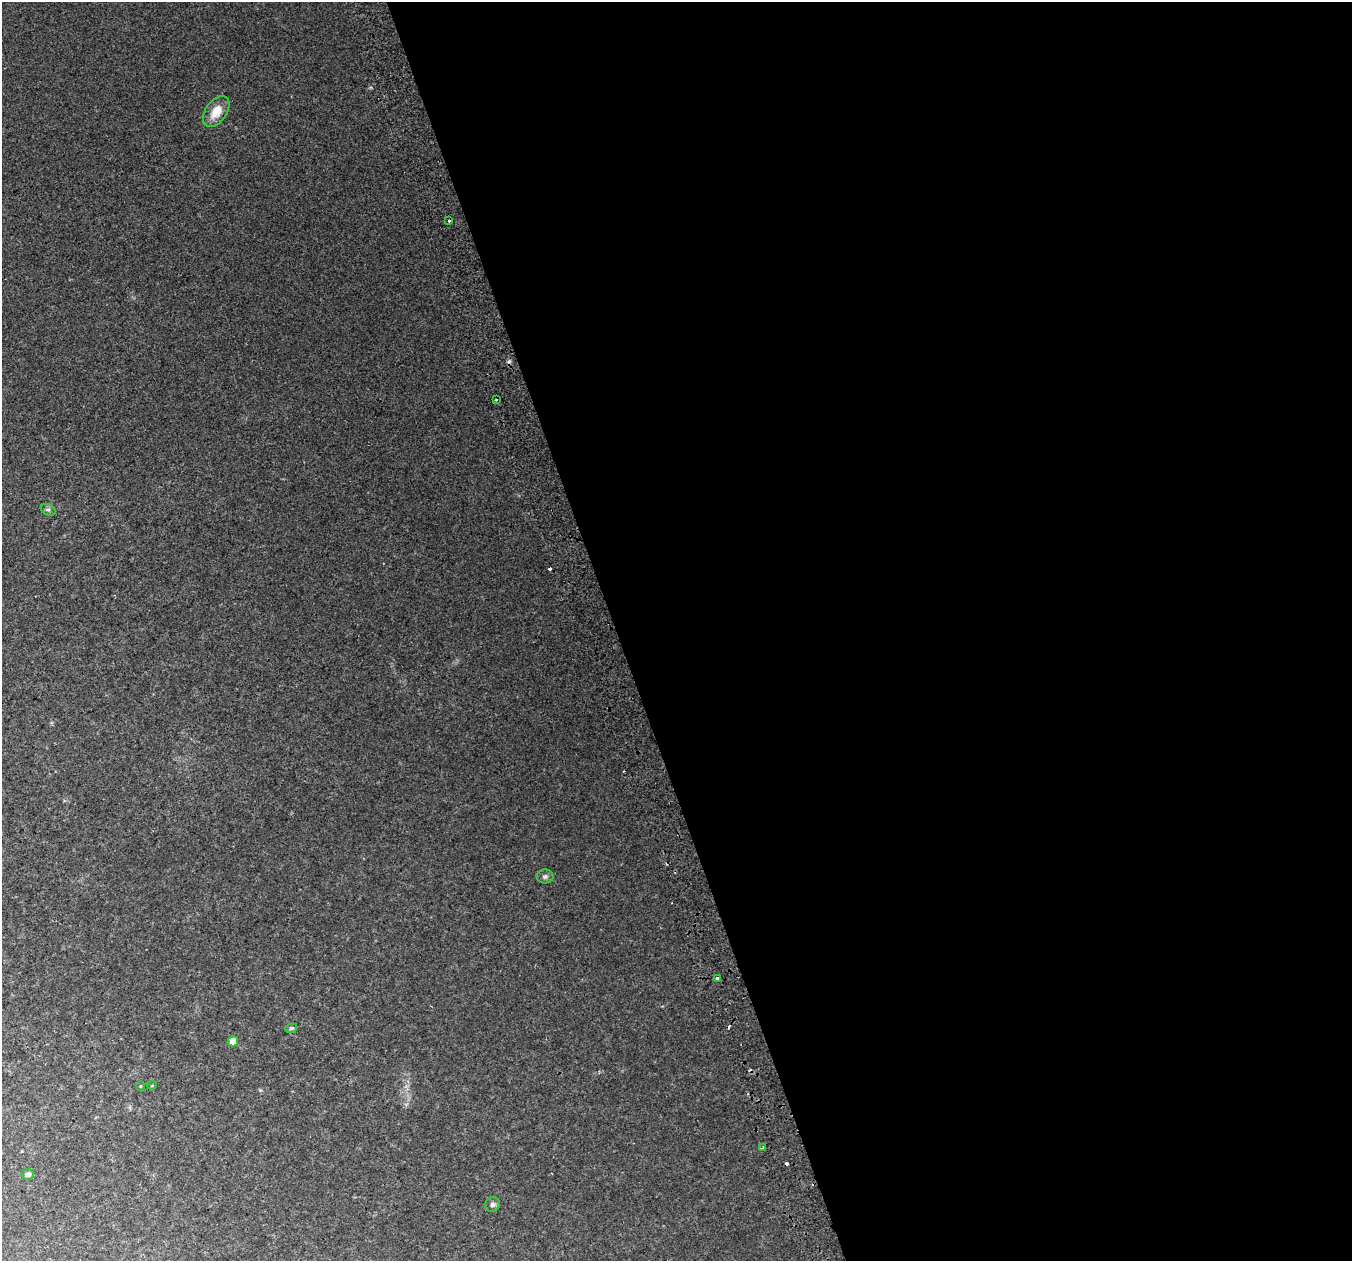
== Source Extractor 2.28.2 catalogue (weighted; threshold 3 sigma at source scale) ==
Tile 8 of 4 x 4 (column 4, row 2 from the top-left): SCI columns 4094-5443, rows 2655-3913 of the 5483 x 5253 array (HDU 1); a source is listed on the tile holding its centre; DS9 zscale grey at full resolution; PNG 1354 x 1263 px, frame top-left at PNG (2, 2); each listed source drawn as its Kron ellipse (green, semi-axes under 4 px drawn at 4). Shown black and unused: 55% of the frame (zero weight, under 2 of 3 exposures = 2% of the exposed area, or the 3 px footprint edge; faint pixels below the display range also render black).
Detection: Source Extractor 2.28.2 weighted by HDU 2 'WHT'; one run over the whole footprint, this tile lists its part. Background 0.0243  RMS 0.0073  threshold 0.0329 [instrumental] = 3 sigma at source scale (4.5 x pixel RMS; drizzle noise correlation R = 1.50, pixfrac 1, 0.0396/0.0396 arcsec/px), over >= 5 px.
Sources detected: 20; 7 cosmic-ray / hot-pixel residue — neither listed nor drawn; the other 13 listed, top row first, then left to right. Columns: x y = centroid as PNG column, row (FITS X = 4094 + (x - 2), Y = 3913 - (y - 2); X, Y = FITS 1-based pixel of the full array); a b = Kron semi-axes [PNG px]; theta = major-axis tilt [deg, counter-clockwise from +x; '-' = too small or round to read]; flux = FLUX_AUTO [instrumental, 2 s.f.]
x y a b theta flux
216 112 17 10 55 12
449 221 3 3 - 3
496 399 2 2 - 0.81
48 510 8 5 -27 1.5
545 876 8 7 - 2
718 978 3 3 - 4.2
291 1028 6 4 20 1.1
233 1041 5 5 - 5.5
140 1086 5 3 - 0.58
152 1086 5 3 - 0.55
763 1148 3 3 - 1.1
28 1174 6 5 - 2.7
492 1204 8 7 - 2